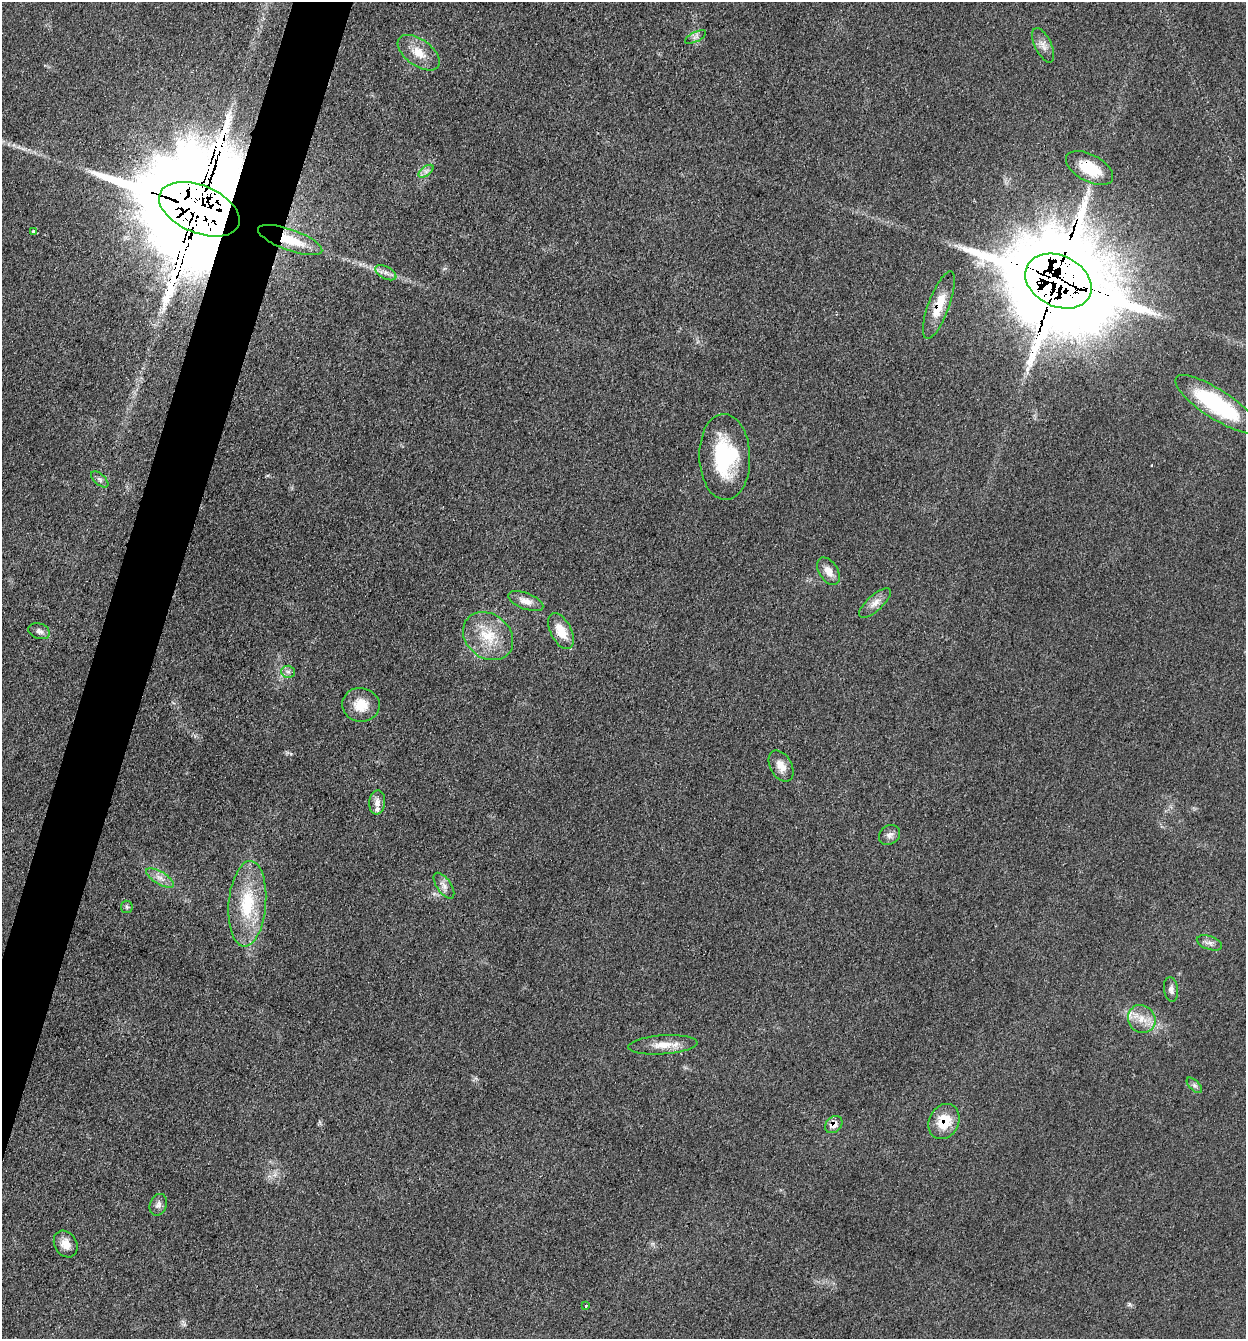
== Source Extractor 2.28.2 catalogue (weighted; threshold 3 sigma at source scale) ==
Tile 7 of 4 x 4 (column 3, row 2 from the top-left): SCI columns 2753-3996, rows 2680-4016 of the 5375 x 5358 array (HDU 1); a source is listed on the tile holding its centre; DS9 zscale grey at full resolution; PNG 1248 x 1341 px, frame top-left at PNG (2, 2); each listed source drawn as its Kron ellipse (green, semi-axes under 4 px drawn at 4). Shown black and unused: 4% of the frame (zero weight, under 3 of 4 exposures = <1% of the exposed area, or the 3 px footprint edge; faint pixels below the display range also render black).
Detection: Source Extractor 2.28.2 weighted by HDU 2 'WHT'; one run over the whole footprint, this tile lists its part. Background 0.0857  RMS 0.0065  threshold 0.029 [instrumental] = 3 sigma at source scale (4.5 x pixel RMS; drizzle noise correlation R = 1.50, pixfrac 1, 0.05/0.05 arcsec/px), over >= 5 px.
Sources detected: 41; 1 cosmic-ray / hot-pixel residue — neither listed nor drawn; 1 inside a brighter listed object's ellipse — not listed separately; the other 39 listed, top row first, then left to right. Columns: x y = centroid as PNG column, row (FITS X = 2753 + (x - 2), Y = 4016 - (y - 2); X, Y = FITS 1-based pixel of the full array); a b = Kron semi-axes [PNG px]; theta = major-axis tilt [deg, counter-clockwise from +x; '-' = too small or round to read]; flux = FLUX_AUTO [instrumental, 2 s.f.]
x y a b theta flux
695 37 11 5 26 2.1
1043 45 18 8 -64 4.8
419 53 24 13 -36 11
1090 168 26 13 -28 23
426 171 9 4 37 2.4
199 209 42 23 -22 35000
34 231 4 3 - 15
290 240 34 10 -20 20
386 273 11 6 -28 3.1
1058 281 35 25 -26 14000
939 305 36 10 70 15
1217 404 48 14 -33 67
725 457 43 25 -88 51
100 479 10 5 -41 1.8
828 571 15 9 -58 6
526 601 18 8 -21 5.4
875 603 20 7 43 5.4
39 631 11 7 -20 2.8
561 631 19 10 -63 12
488 636 27 22 -40 23
288 672 6 6 - 1.9
361 705 19 17 -8 13
781 766 17 10 -62 6.6
377 802 12 8 83 3.9
890 835 11 9 37 3.3
160 878 15 6 -32 4.5
444 886 15 7 -55 3.8
247 904 43 18 85 37
127 907 6 6 - 1.2
1209 943 13 6 -19 2.9
1171 989 12 7 -82 2.8
1142 1019 14 13 - 9.3
663 1045 35 9 4 10
1194 1085 10 5 -44 1.9
944 1122 18 14 62 17
834 1125 10 7 45 6.4
158 1205 11 8 71 3
66 1244 14 11 -58 6.7
586 1306 3 3 - 0.56
Overlapping masked pixels (flux is a lower limit): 7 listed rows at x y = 1090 168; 199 209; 290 240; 1058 281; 939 305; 944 1122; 834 1125
Unlisted compact peaks at least as high as the median listed source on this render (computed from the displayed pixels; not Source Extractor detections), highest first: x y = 1129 1304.